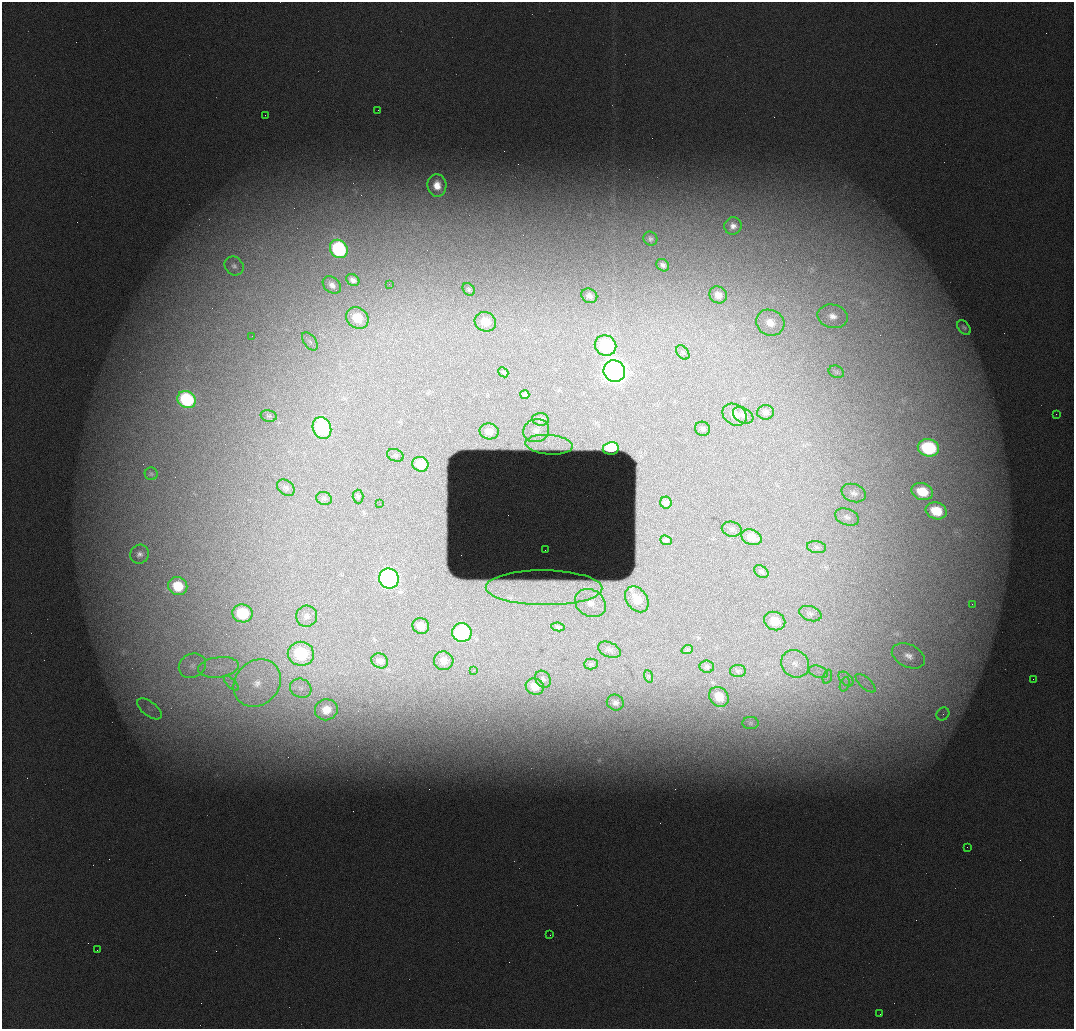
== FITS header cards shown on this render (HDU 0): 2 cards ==
NAXIS1  =                 1072 / length of data axis 1
NAXIS2  =                 1027 / length of data axis 2

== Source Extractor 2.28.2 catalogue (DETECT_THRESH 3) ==
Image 1072 x 1027 px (HDU 0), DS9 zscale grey, 1 PNG px = 1 image px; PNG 1076 x 1031 px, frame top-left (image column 1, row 1027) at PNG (2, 2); each listed source drawn as its Kron ellipse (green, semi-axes under 4 px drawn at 4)
Background 971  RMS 13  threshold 37.5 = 3 sigma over >= 5 px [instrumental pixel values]
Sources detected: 108; all 108 listed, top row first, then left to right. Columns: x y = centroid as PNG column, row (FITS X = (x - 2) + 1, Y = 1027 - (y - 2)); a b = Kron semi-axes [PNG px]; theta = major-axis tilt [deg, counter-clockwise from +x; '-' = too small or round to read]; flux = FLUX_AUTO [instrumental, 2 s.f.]
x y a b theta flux
378 110 2 2 - 640
265 115 2 2 - 2600
437 185 11 9 -84 12000
733 226 9 8 - 5200
650 239 7 6 - 2400
339 249 10 8 -50 97000
663 265 7 5 -41 3400
234 266 10 8 -43 4300
353 280 7 5 -38 4100
389 284 2 2 - 420
332 285 10 7 -41 5200
469 289 7 5 -48 1900
718 295 9 8 - 7500
589 296 8 7 - 4200
832 316 15 11 -12 11000
357 318 12 10 -40 21000
485 322 11 9 -23 15000
770 323 14 12 -26 15000
964 327 8 5 -50 2200
252 336 2 2 - 450
310 341 10 6 -52 3000
606 345 11 10 - 61000
683 352 8 5 -50 1900
614 371 11 10 - 600000
503 372 5 4 - 1400
836 372 8 6 -21 2100
525 395 4 3 - 1600
187 399 9 8 - 89000
766 412 8 7 - 3500
1056 414 2 2 - 2400
735 415 13 10 -33 10000
743 415 11 7 -30 4300
269 416 8 6 -12 1600
541 419 8 6 -5 2300
322 428 11 9 -69 70000
702 429 7 7 - 2400
489 431 9 8 - 6500
536 431 13 11 19 10000
549 445 24 10 -4 13000
611 448 8 6 8 19000
928 448 11 8 -13 72000
395 455 8 6 -19 1900
420 464 8 7 - 17000
151 474 6 6 - 1600
286 488 10 7 -40 2800
922 492 11 8 -19 24000
854 493 12 9 -18 4800
358 497 7 5 -86 1600
324 498 8 6 -21 1800
666 503 6 5 - 3300
380 504 2 2 - 440
936 511 11 8 -18 26000
847 517 12 8 -21 4200
732 529 10 7 -10 3200
752 537 10 7 -22 11000
666 540 6 4 -22 2300
817 547 9 6 -9 2700
545 550 3 2 - 690
139 554 10 9 - 4300
761 572 8 5 -31 2200
389 578 10 9 - 240000
178 586 10 9 - 27000
544 588 58 17 -1 47000
637 599 14 10 -54 13000
590 603 16 13 -31 13000
972 604 2 2 - 380
242 613 10 9 - 38000
810 614 11 7 -18 3400
307 616 10 10 - 5300
775 621 11 9 -22 13000
421 626 8 7 - 10000
558 627 7 4 -11 1400
462 633 9 9 - 81000
609 650 12 7 -23 3500
687 650 6 3 19 930
301 654 13 12 - 60000
908 656 17 11 -25 9900
380 661 8 7 - 4200
444 661 10 9 - 8400
591 664 7 5 1 1400
795 664 15 13 -41 13000
192 666 14 12 29 10000
218 667 20 10 7 16000
707 667 7 6 - 1800
474 670 3 3 - 600
738 671 8 6 0 1900
818 672 10 6 -19 4600
648 676 6 4 -72 1200
827 677 7 4 72 2400
543 679 9 7 -52 2800
846 679 9 5 -45 4100
1033 679 2 2 - 1300
231 683 9 4 -45 3500
257 683 26 21 46 44000
866 683 12 5 -42 5300
845 684 7 4 70 2900
535 686 9 8 - 14000
301 688 11 9 -26 6000
719 697 11 9 -49 16000
615 703 9 7 -23 4000
149 709 14 7 -38 7000
326 710 11 10 - 14000
943 714 7 5 46 3000
750 723 8 6 0 2200
967 847 2 2 - 350
550 935 2 2 - 440
97 950 2 2 - 430
880 1014 2 2 - 440